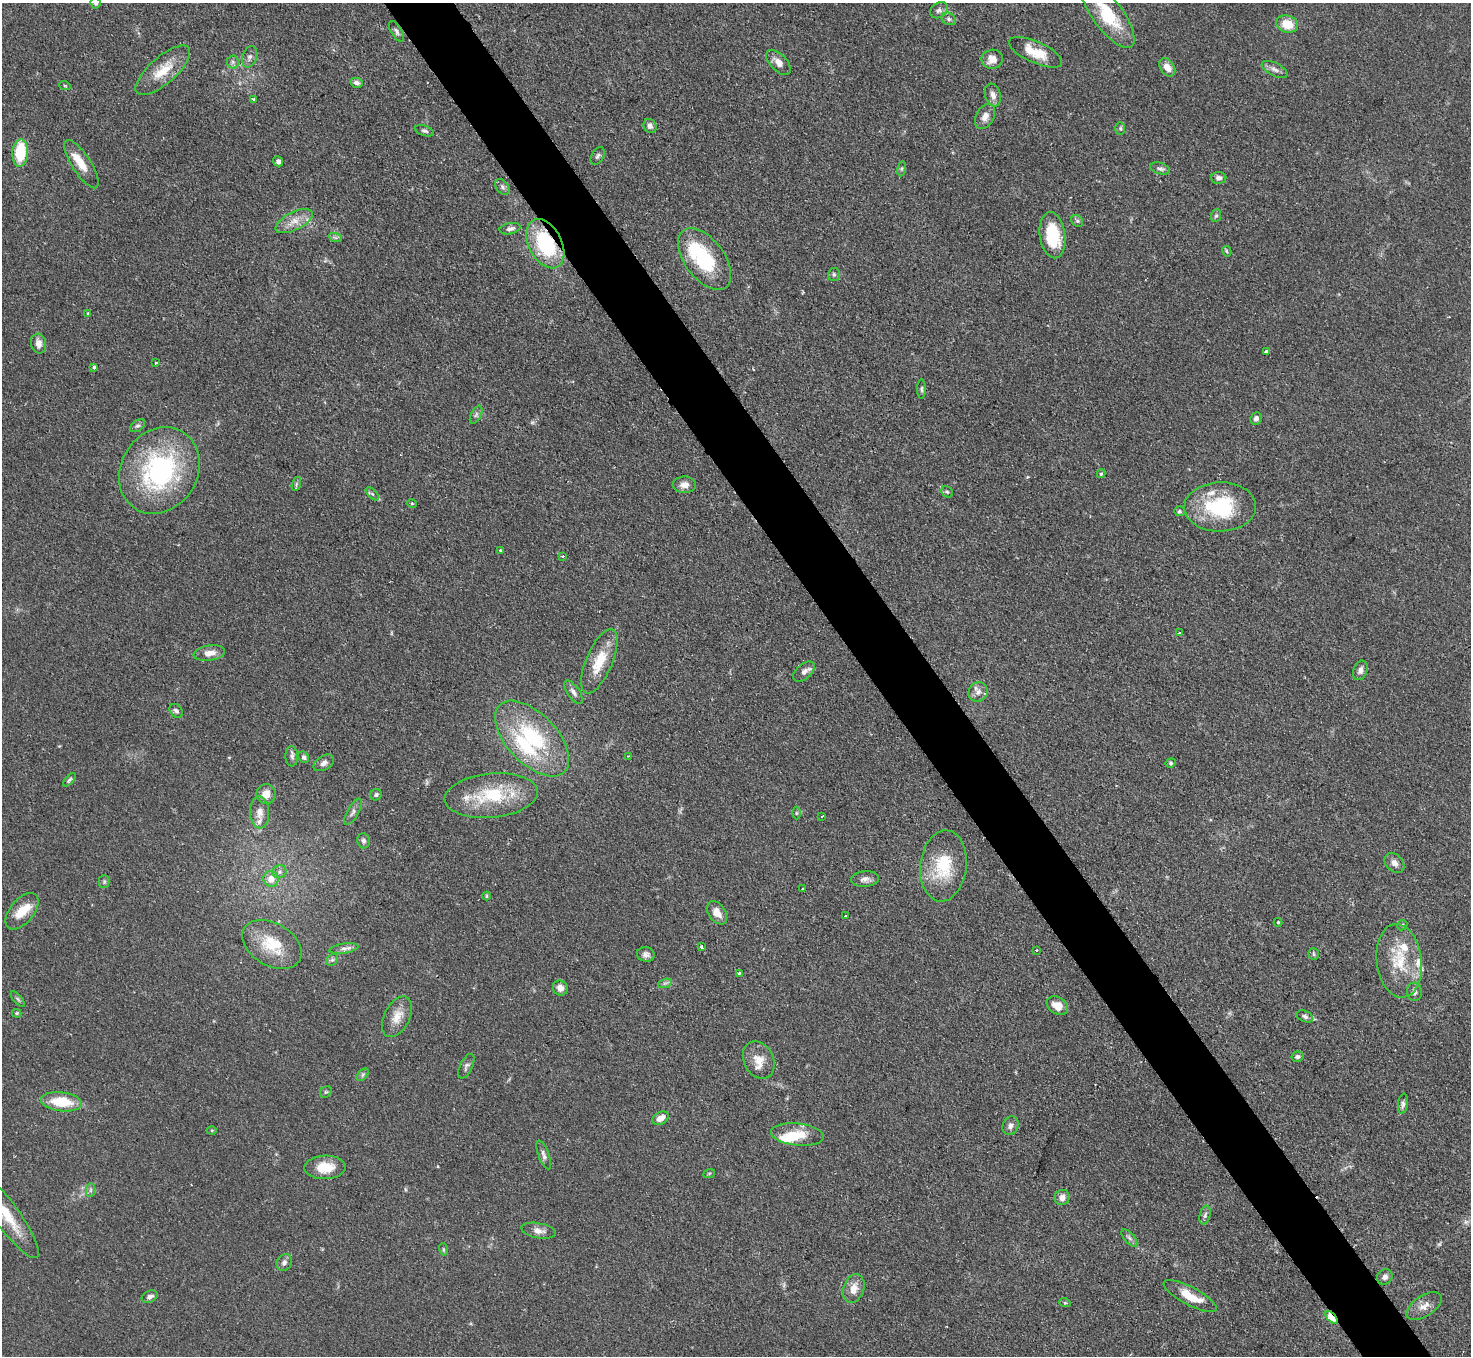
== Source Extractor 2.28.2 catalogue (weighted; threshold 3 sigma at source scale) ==
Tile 6 of 4 x 4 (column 2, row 2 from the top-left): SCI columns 1471-2939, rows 3007-4360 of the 5880 x 5872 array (HDU 1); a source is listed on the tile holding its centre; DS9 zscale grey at full resolution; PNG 1473 x 1358 px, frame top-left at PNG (2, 3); each listed source drawn as its Kron ellipse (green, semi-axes under 4 px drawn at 4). Shown black and unused: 5% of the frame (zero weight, under 2 of 3 exposures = <1% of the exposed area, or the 3 px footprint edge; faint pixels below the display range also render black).
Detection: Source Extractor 2.28.2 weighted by HDU 2 'WHT'; one run over the whole footprint, this tile lists its part. Background 0.0811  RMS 0.0058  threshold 0.0262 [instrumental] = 3 sigma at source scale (4.5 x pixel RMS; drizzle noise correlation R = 1.50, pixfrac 1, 0.05/0.05 arcsec/px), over >= 5 px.
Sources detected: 152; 1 inside a brighter object's white glare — neither listed nor drawn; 9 inside a brighter listed object's ellipse — not listed separately; the other 142 listed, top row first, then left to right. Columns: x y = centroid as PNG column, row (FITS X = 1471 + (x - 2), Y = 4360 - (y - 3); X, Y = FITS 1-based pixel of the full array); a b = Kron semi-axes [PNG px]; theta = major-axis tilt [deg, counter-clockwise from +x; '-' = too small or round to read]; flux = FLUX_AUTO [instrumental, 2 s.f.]
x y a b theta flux
96 3 5 5 - 1.5
939 10 10 7 37 2
1108 15 40 15 -53 29
949 19 7 6 - 1.5
1287 24 11 8 -17 12
396 31 12 5 -59 1.8
1036 52 29 10 -24 13
250 57 11 7 72 2.4
992 59 10 9 - 5.2
233 62 6 6 - 1.5
778 62 15 8 -47 4.8
1167 67 10 7 -56 5.3
1275 69 14 6 -27 2.9
163 70 34 13 41 15
357 83 6 5 - 2.2
65 86 6 3 -19 0.61
993 95 11 7 -71 3.3
254 99 4 3 - 1.2
985 116 13 9 61 4.1
650 126 7 6 - 2.1
1120 128 6 5 - 1.1
424 131 10 5 -19 1.5
20 153 13 8 86 25
598 156 9 6 60 1.5
278 161 5 4 - 1.6
82 164 28 9 -57 9.6
1160 168 10 5 -16 1.6
902 169 7 4 81 0.94
1219 178 7 6 - 2.1
502 187 9 6 -53 1.5
1216 216 6 5 - 0.97
294 221 20 9 26 7.1
1077 221 6 5 - 1.1
510 229 10 5 11 2.2
1052 235 23 12 -82 25
335 237 7 4 -20 1.2
545 244 26 16 -63 45
1227 251 5 4 - 0.75
705 259 35 19 -53 42
834 274 6 6 - 1.2
88 314 4 3 - 0.75
39 344 10 7 -77 3.5
1266 352 4 3 - 1.4
156 363 3 2 - 0.48
94 367 4 3 - 1.5
922 389 10 3 -90 1.1
476 415 10 5 63 1.5
1256 418 6 5 - 1.8
138 426 8 5 35 1.3
159 470 45 38 58 90
1101 474 4 3 - 0.84
296 484 7 4 71 1
685 485 11 8 -1 4.2
947 492 6 5 - 0.96
372 494 8 3 -45 0.96
412 504 5 3 - 0.63
1220 507 36 24 1 45
1179 511 5 5 - 0.98
500 550 3 3 - 0.97
563 556 3 2 - 1.6
1179 633 3 3 - 7.7
209 653 16 7 9 5.6
599 661 34 13 67 17
1360 670 10 7 69 2.4
804 672 13 7 41 3
573 692 13 6 -55 2.5
978 692 10 9 - 3.7
176 711 8 5 -49 1.7
532 738 47 25 -46 56
292 756 10 6 -88 1.8
628 756 2 2 - 0.36
304 757 6 5 - 1.8
324 763 11 7 30 2.7
1171 763 5 4 - 0.83
69 780 8 3 49 0.91
266 794 10 9 - 5.8
376 795 6 5 - 1.2
491 795 47 22 5 34
260 812 16 9 -88 5.2
353 812 15 6 60 2.4
796 813 6 4 89 0.87
822 816 3 2 - 0.57
363 841 7 6 - 1.6
1394 863 11 8 -44 3.4
943 866 35 23 83 27
280 872 7 6 - 1.7
271 879 8 7 - 6.3
865 879 14 8 5 3.1
104 881 6 5 - 0.99
803 889 3 3 - 1.3
487 896 4 4 - 0.71
22 911 21 12 50 11
717 913 13 8 -55 5.9
845 916 3 3 - 2
1278 922 4 4 - 0.6
1402 925 6 4 47 0.85
272 944 32 21 -31 22
702 946 3 3 - 4.6
344 948 15 5 8 2.5
1036 950 3 2 - 0.73
646 954 9 7 -9 2.4
1314 954 6 5 - 0.93
332 960 6 5 - 1.3
1399 961 37 22 -83 24
739 973 3 2 - 0.76
665 983 7 4 18 1.3
560 988 8 7 - 3.9
1414 992 9 7 -83 1.9
18 999 10 4 -48 1.1
1057 1006 11 8 -30 6.6
17 1013 5 4 - 0.67
1305 1016 8 5 -23 1.7
397 1017 22 12 63 8.3
1298 1057 6 5 - 1.4
759 1060 19 15 -63 8.9
466 1066 13 6 64 2
363 1075 7 4 45 1.2
326 1092 6 5 - 1
61 1102 20 9 -7 20
1403 1104 10 5 82 1.7
661 1118 9 6 30 5.3
1011 1126 9 8 - 2.5
212 1130 5 3 - 0.57
797 1135 26 11 -6 12
544 1155 15 5 -69 2.3
325 1167 20 11 1 12
709 1174 6 4 20 0.73
91 1190 7 4 89 1.4
1062 1197 8 7 - 3.9
7 1215 51 12 -54 23
1205 1215 9 5 74 1.5
539 1231 17 7 -11 4.2
1129 1238 10 5 -49 1.7
443 1249 6 4 -72 0.91
284 1262 9 7 59 2.1
1385 1277 8 7 - 2.2
854 1288 15 10 71 6.2
1190 1296 29 9 -28 13
150 1297 8 5 22 2.1
1065 1303 6 3 -18 0.63
1424 1306 20 10 34 5.5
1332 1317 7 4 -48 37
Overlapping masked pixels (flux is a lower limit): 2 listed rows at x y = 545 244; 1332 1317
Isophote crosses this tile's border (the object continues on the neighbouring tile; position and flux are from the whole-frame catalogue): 3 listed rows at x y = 96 3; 1108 15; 7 1215